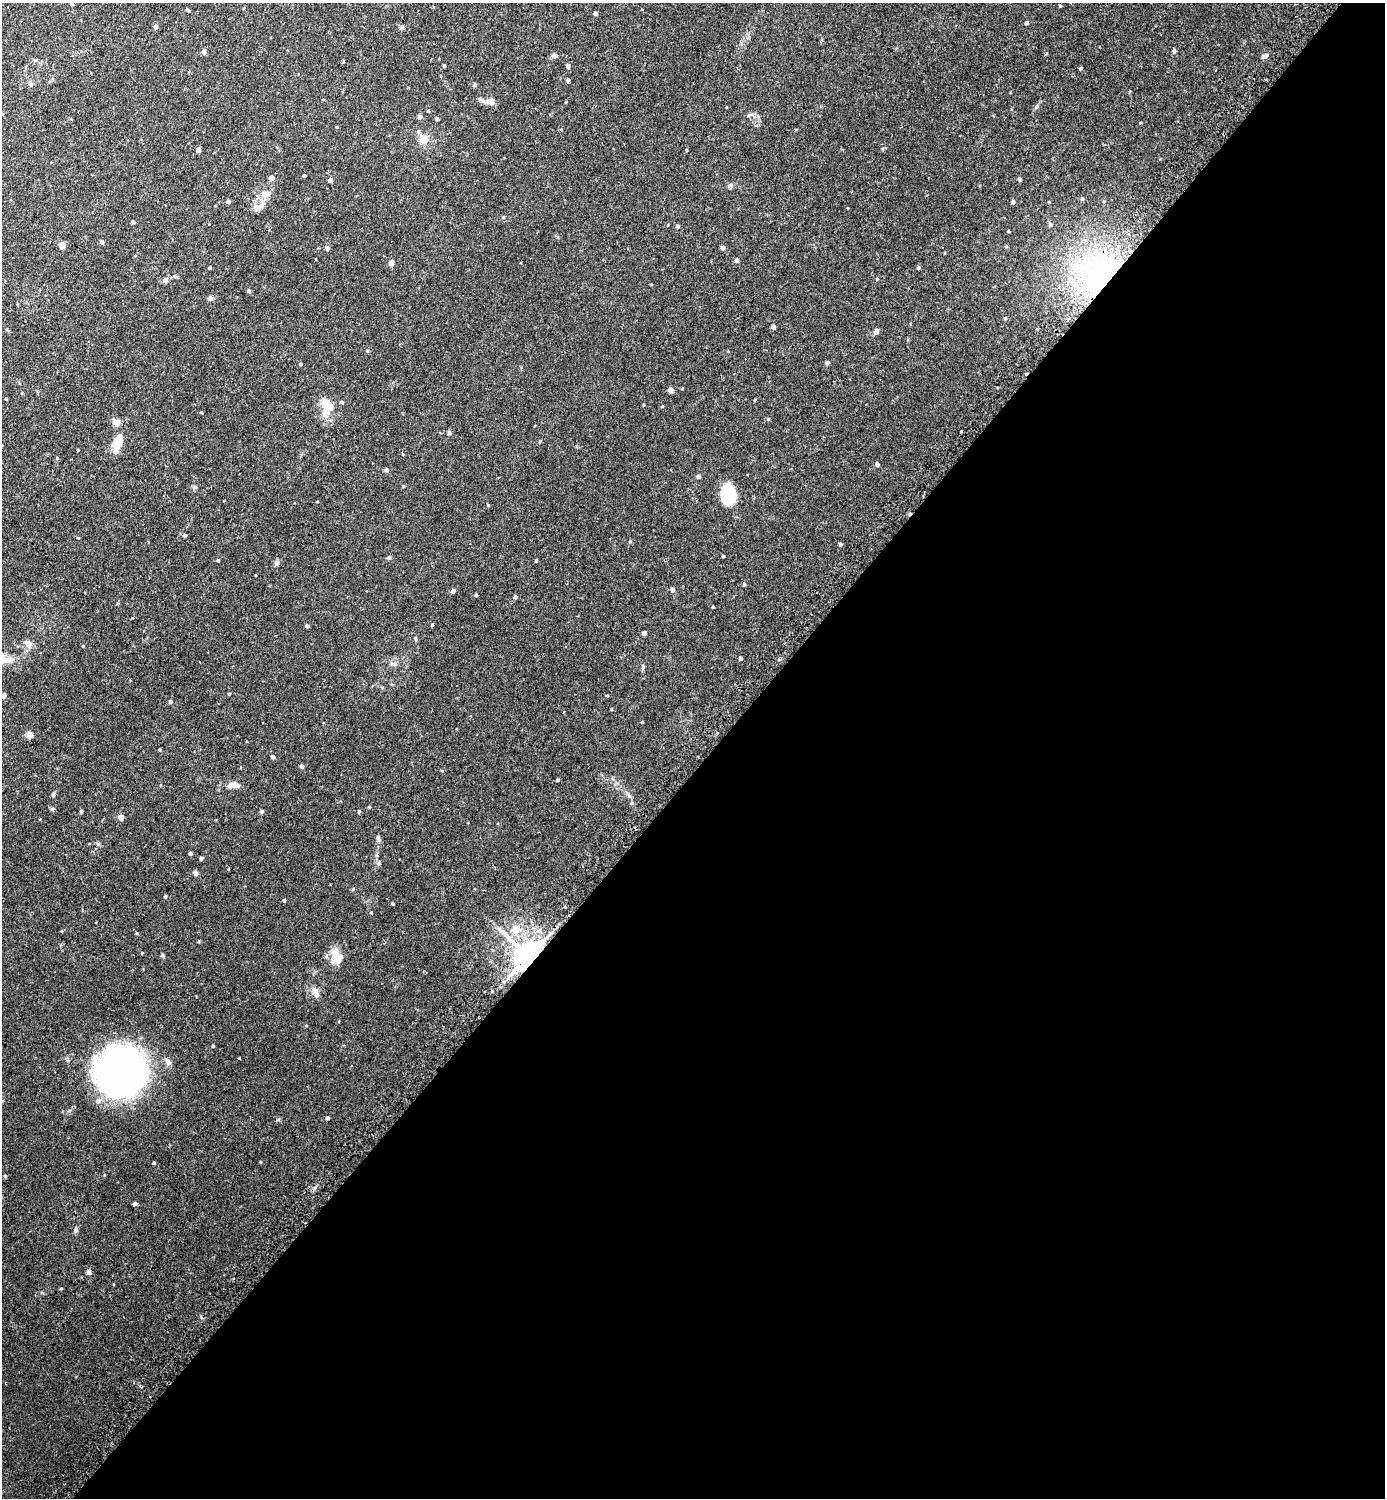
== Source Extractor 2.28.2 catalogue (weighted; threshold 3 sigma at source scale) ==
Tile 12 of 4 x 4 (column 4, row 3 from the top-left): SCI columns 4325-5707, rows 1515-3010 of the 6036 x 6033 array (HDU 1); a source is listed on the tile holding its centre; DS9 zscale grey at full resolution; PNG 1387 x 1500 px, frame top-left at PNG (2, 3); no overlay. Shown black and unused: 49% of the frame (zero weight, under 2 of 3 exposures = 3% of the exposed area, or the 3 px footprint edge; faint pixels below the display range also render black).
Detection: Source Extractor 2.28.2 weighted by HDU 2 'WHT'; one run over the whole footprint, this tile lists its part. Background 0.0442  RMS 0.0047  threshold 0.021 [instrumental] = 3 sigma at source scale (4.5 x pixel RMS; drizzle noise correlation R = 1.50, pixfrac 1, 0.05/0.05 arcsec/px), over >= 5 px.
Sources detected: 151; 4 inside a brighter object's white glare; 2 cosmic-ray / hot-pixel residue — not listed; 2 inside a brighter listed object's ellipse — not listed separately; the other 143 listed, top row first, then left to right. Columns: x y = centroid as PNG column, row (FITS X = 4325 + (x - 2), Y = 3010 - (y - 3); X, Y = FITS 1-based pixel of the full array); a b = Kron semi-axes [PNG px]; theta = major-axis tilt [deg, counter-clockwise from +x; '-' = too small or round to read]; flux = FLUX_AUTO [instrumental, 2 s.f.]
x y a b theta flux
72 4 4 4 - 0.81
1060 6 4 3 - 0.45
187 10 5 3 - 0.58
595 13 4 4 - 1
1026 23 4 4 - 0.8
156 27 5 4 - 1.4
204 51 5 4 - 1.7
1174 51 5 4 - 0.78
1046 54 5 3 - 0.35
554 55 7 6 - 1.4
1265 56 10 5 28 1.5
444 66 3 3 - 0.61
568 66 7 4 -81 0.77
1081 68 4 3 - 0.58
568 80 4 4 - 0.72
475 85 5 4 - 0.82
490 101 15 9 -5 2.4
1036 107 7 4 60 0.77
428 111 3 3 - 0.31
749 115 7 4 44 0.68
420 116 5 4 - 1.7
437 119 4 3 - 0.87
337 127 4 3 - 0.35
418 131 6 5 - 0.73
424 139 7 7 - 5.8
198 150 4 4 - 1.8
304 175 3 3 - 0.56
271 177 5 5 - 1.8
1020 179 4 4 - 1.1
330 180 5 5 - 1.1
730 185 7 4 0 0.8
266 194 15 9 -8 3.4
1082 199 5 4 - 0.59
228 201 4 4 - 1
1013 202 4 4 - 0.84
258 208 14 6 34 2.2
503 217 4 3 - 0.4
133 222 4 3 - 0.72
1050 224 5 5 - 0.78
678 226 5 4 - 0.61
1008 231 3 3 - 0.4
102 242 4 4 - 1.1
62 245 5 4 - 4.4
1006 246 5 4 - 0.42
723 247 5 5 - 1.1
327 248 6 6 - 0.83
736 260 5 5 - 0.99
391 263 5 4 - 3.1
210 268 3 3 - 0.55
918 268 4 4 - 0.59
1103 276 59 53 75 110
877 279 4 3 - 0.33
166 280 8 6 71 1.2
249 291 5 5 - 0.68
210 298 7 6 - 0.89
1005 318 5 4 - 0.42
773 327 4 4 - 1.2
876 331 8 5 59 1.3
827 363 5 4 - 0.79
300 364 4 3 - 0.42
670 390 4 4 - 2.7
341 402 4 4 - 0.8
327 406 19 15 -61 6.7
662 406 3 3 - 0.33
768 419 5 4 - 0.4
117 422 6 6 - 3.6
449 432 7 4 63 0.69
540 441 5 3 - 0.39
118 443 23 9 76 6.8
78 450 4 2 - 0.31
402 454 4 3 - 0.31
877 464 5 4 - 1.1
386 470 4 4 - 1.1
698 477 5 4 - 0.97
403 486 4 3 - 0.35
195 487 6 5 - 0.72
725 496 18 11 -77 11
488 505 4 4 - 0.37
185 535 5 4 - 0.73
630 541 5 4 - 0.5
840 544 5 4 - 0.74
723 556 3 3 - 0.48
389 557 5 5 - 0.95
218 560 4 3 - 0.51
536 560 4 3 - 0.54
744 584 5 4 - 0.54
673 590 5 5 - 1.4
453 591 5 5 - 1.1
476 595 3 3 - 0.49
515 597 5 4 - 0.98
713 607 3 3 - 0.39
432 625 4 3 - 0.35
307 626 5 4 - 0.65
644 633 4 4 - 1.4
415 639 7 3 -81 0.56
28 643 12 7 -41 2.1
740 659 5 4 - 0.63
8 660 22 8 9 5.6
394 664 8 6 2 1.3
643 667 7 5 -82 0.8
229 694 4 3 - 0.33
4 695 4 4 - 1.8
607 695 4 3 - 0.33
170 702 4 4 - 0.73
612 709 4 3 - 0.35
642 722 3 3 - 0.33
29 734 5 5 - 3.7
160 750 4 3 - 0.46
273 757 4 4 - 1.3
302 766 4 4 - 0.96
557 780 3 3 - 1.8
233 785 14 7 5 4.3
53 794 7 4 82 0.66
369 807 4 4 - 0.37
53 809 6 4 3 0.8
81 811 4 3 - 0.66
262 811 5 4 - 0.83
359 811 4 4 - 0.55
121 817 5 5 - 2.9
378 838 8 5 -75 1
98 844 6 4 -18 0.62
190 854 4 4 - 0.85
201 858 4 4 - 0.77
378 863 7 4 89 0.71
196 873 6 5 - 1.1
165 896 4 4 - 0.57
284 900 4 3 - 0.64
393 903 4 3 - 0.51
371 912 4 3 - 0.41
515 929 8 7 - 4.4
137 933 4 3 - 0.4
198 942 5 3 - 0.41
142 953 4 3 - 0.32
337 954 20 13 -53 5.9
528 956 8 8 - 880
315 992 16 7 -68 2.3
213 1046 4 3 - 0.48
120 1071 52 50 25 150
327 1118 4 4 - 0.88
5 1176 4 4 - 0.49
135 1204 5 5 - 0.81
76 1230 7 5 -78 0.94
89 1272 7 6 - 1.1
Overlapping masked pixels (flux is a lower limit): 2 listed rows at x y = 1103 276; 528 956
Isophote crosses this tile's border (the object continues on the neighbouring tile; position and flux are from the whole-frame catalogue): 3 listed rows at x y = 72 4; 8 660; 4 695
Unlisted compact peaks at least as high as the median listed source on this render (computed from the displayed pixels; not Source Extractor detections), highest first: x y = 353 889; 83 646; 276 564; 629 796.